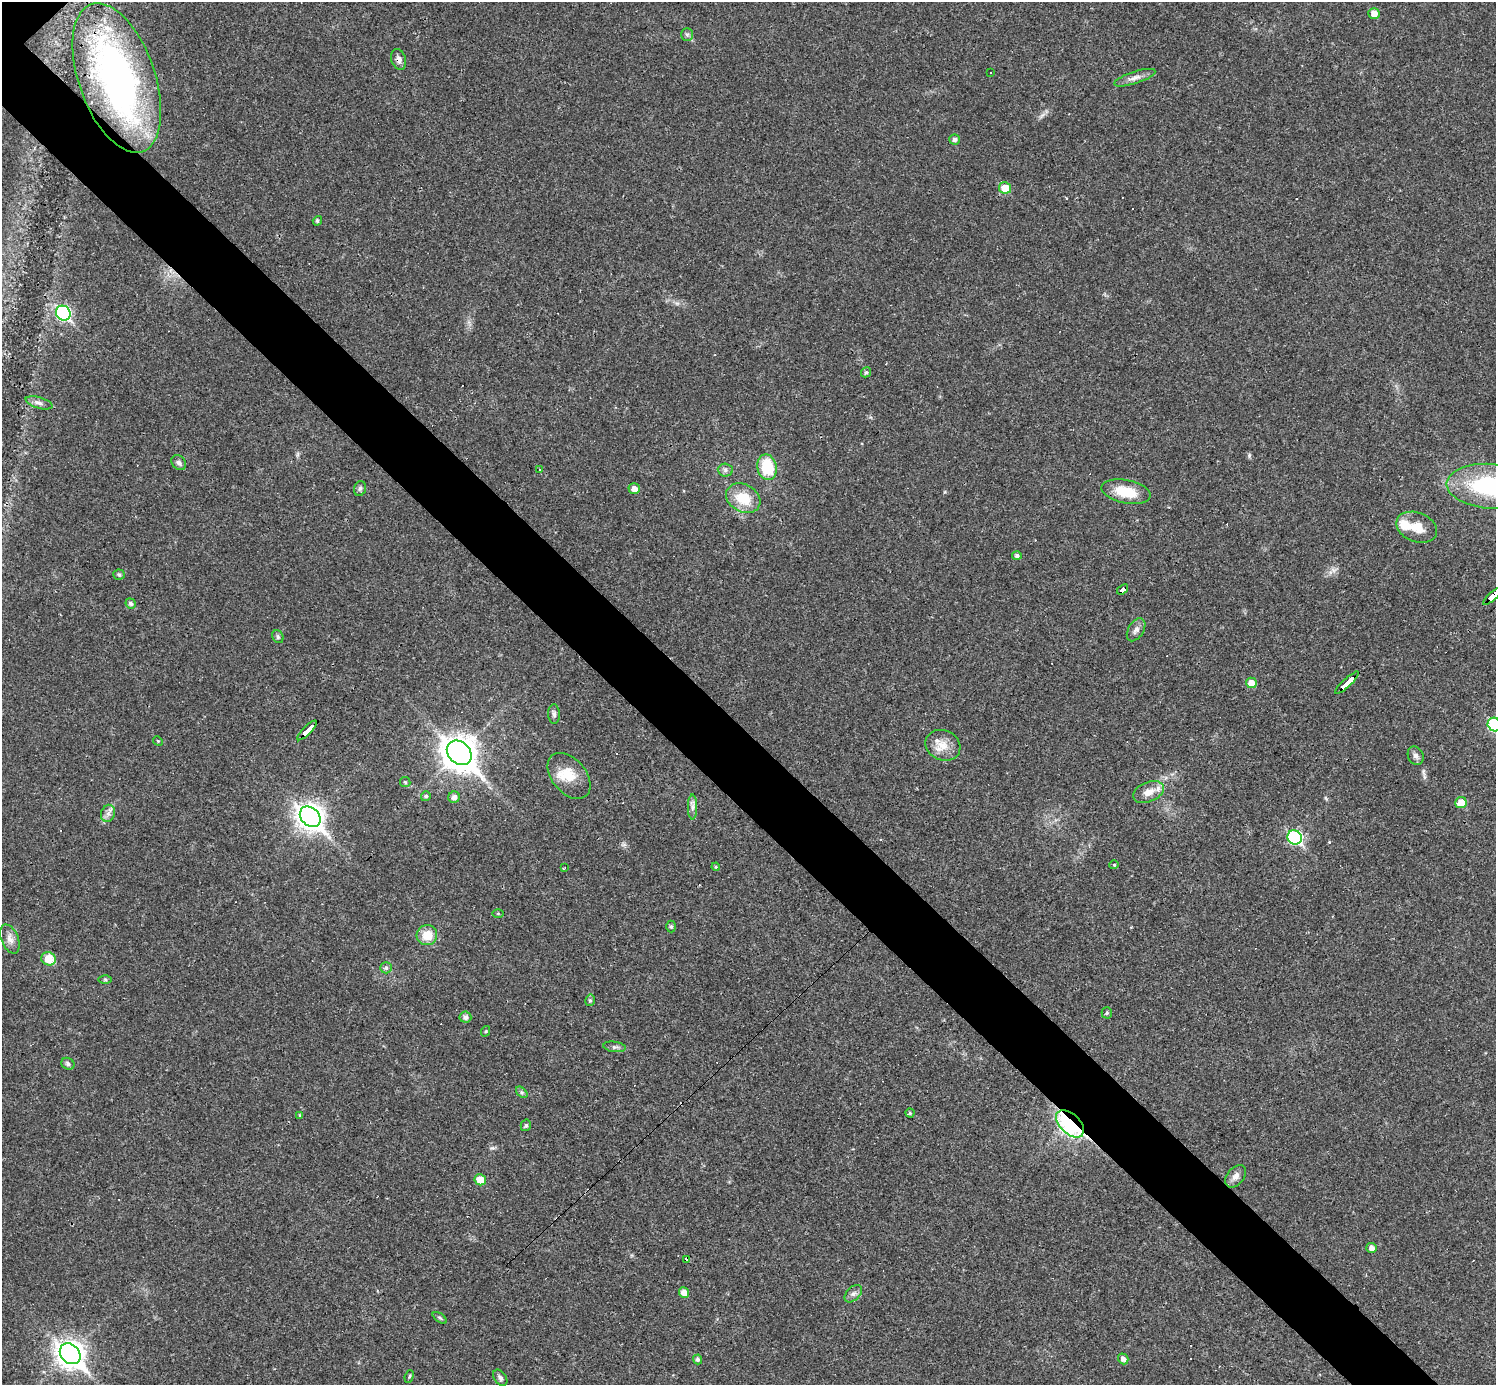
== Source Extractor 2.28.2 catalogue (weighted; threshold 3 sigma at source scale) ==
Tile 6 of 4 x 4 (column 2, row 2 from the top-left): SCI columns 1495-2988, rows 3060-4442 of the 5977 x 5977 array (HDU 1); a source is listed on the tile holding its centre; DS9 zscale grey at full resolution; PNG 1498 x 1387 px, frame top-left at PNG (2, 2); each listed source drawn as its Kron ellipse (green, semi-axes under 4 px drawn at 4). Shown black and unused: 6% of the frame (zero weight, under 3 of 4 exposures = <1% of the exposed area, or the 3 px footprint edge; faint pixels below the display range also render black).
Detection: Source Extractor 2.28.2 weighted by HDU 2 'WHT'; one run over the whole footprint, this tile lists its part. Background 0.0189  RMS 0.0037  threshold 0.0165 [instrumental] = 3 sigma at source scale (4.5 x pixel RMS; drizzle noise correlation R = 1.50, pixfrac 1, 0.05/0.05 arcsec/px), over >= 5 px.
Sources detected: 95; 12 cosmic-ray / hot-pixel residue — neither listed nor drawn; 2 inside a brighter listed object's ellipse — not listed separately; the other 81 listed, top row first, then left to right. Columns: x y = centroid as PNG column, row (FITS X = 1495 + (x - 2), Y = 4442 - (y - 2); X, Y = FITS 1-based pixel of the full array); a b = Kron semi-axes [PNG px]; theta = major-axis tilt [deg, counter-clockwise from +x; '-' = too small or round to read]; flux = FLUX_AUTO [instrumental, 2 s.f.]
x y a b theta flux
1374 13 5 5 - 2.9
687 35 6 5 - 0.78
399 59 11 7 -73 1.7
990 73 2 2 - 0.35
117 78 78 38 -71 120
1135 78 22 6 18 2.3
955 139 5 5 - 1.2
1005 188 6 6 - 6.3
317 221 5 4 - 0.69
63 313 8 7 - 56
866 372 5 4 - 0.74
39 403 14 5 -16 1.5
179 463 8 6 -46 1.2
767 467 13 9 -79 15
539 470 3 2 - 0.49
725 470 7 6 - 1.1
1489 486 42 22 -4 41
360 488 7 5 73 0.81
634 489 6 5 - 2.1
1126 492 25 11 -12 9.8
743 498 18 13 -29 9.8
1417 527 21 14 -21 6.3
1017 556 5 4 - 1.1
119 575 5 5 - 0.59
1123 589 6 3 37 41
1493 596 13 4 41 120
131 603 5 5 - 0.86
1136 630 12 7 58 1.8
278 637 7 5 -63 0.82
1251 683 5 5 - 4.4
1347 683 16 3 43 170
554 714 10 6 -89 0.98
1494 725 7 6 - 38
307 730 13 3 44 92
158 741 5 4 - 0.47
943 745 18 15 -24 5.2
459 753 14 11 -45 620
1416 756 9 7 -64 1.4
569 776 26 17 -50 8.3
405 782 5 5 - 0.51
1148 792 16 10 22 4.2
426 796 5 4 - 0.75
454 797 6 5 - 1.7
1461 803 6 5 - 5.7
692 807 12 4 90 1.4
108 813 9 6 69 1.7
310 817 11 9 -44 340
1295 837 7 7 - 50
1114 865 4 4 - 0.38
716 867 4 3 - 0.44
564 868 4 2 - 0.35
498 913 5 3 - 0.36
671 926 6 4 -89 0.71
427 935 10 10 - 6.4
10 939 15 8 -68 2.5
49 959 7 6 - 7.6
386 968 6 5 - 0.72
105 980 6 4 0 0.57
590 1000 6 4 76 0.65
1107 1013 5 5 - 0.53
465 1017 6 5 - 1.4
486 1031 5 3 - 0.33
614 1047 11 5 -7 1.1
68 1064 7 5 -30 0.89
522 1092 7 4 -45 0.69
910 1113 4 4 - 0.52
300 1116 3 2 - 0.69
1070 1124 17 10 -43 71
526 1125 6 5 - 0.8
1236 1176 13 8 49 2.2
480 1180 6 5 - 5.6
1372 1248 5 5 - 1.9
687 1259 4 3 - 11
684 1293 5 5 - 2.8
853 1294 10 6 44 1.3
440 1318 8 4 -36 0.62
70 1354 11 9 -44 350
697 1359 5 4 - 0.92
1123 1359 5 5 - 1.6
409 1376 6 4 69 0.48
500 1378 9 6 -54 1.1
Overlapping masked pixels (flux is a lower limit): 8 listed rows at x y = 399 59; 117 78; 1123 589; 1493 596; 1347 683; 307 730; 1070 1124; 687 1259
Isophote crosses this tile's border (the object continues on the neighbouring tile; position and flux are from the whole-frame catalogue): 3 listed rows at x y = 1489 486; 1493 596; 1494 725